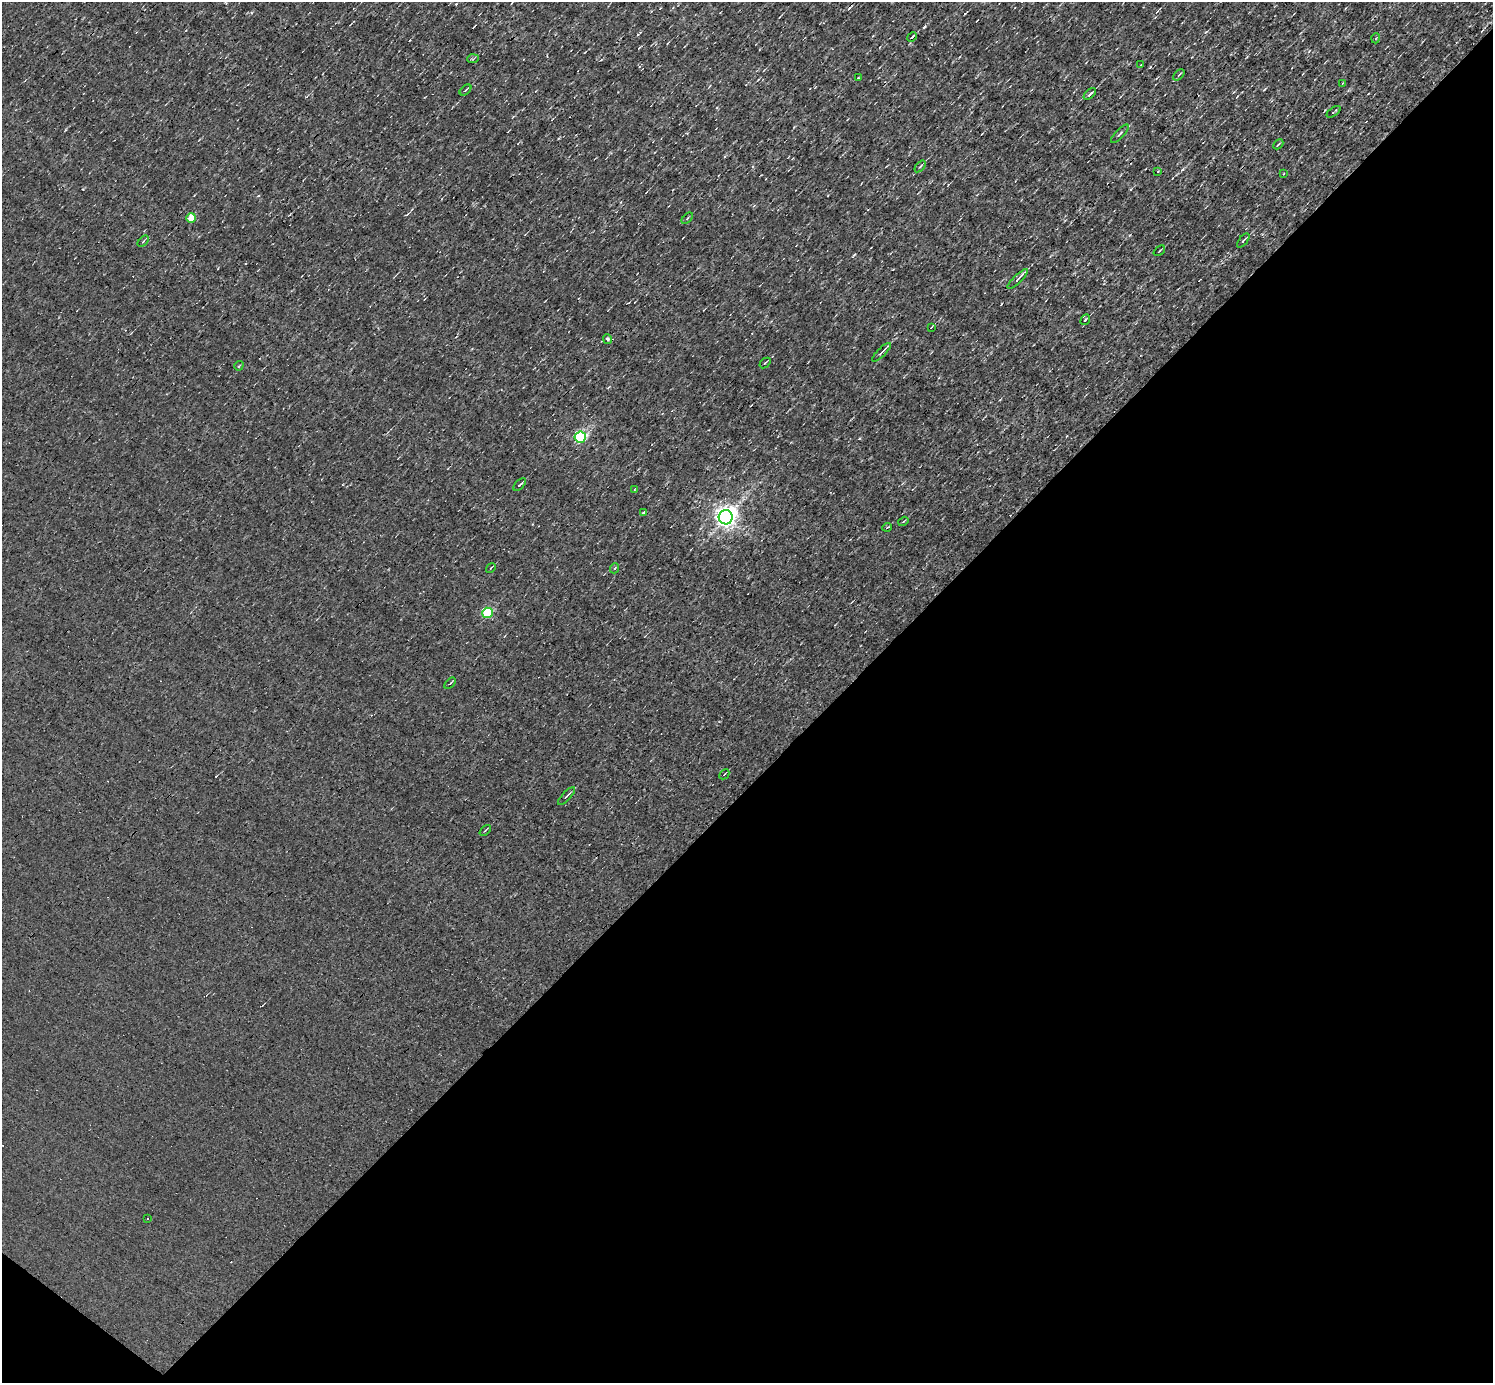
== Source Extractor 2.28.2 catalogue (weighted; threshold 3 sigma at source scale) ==
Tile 15 of 4 x 4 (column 3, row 4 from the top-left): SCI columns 2982-4472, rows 294-1674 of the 5962 x 5967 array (HDU 1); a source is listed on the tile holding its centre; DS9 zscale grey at full resolution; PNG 1495 x 1385 px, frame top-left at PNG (2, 2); each listed source drawn as its Kron ellipse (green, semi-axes under 4 px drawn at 4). Shown black and unused: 44% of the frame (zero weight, under 3 of 4 exposures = <1% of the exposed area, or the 3 px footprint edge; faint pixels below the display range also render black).
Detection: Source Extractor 2.28.2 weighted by HDU 2 'WHT'; one run over the whole footprint, this tile lists its part. Background 8.55e-04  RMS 0.047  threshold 0.212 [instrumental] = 3 sigma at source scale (4.5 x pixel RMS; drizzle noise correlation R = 1.50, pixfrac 1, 0.05/0.05 arcsec/px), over >= 5 px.
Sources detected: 46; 4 cosmic-ray / hot-pixel residue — neither listed nor drawn; the other 42 listed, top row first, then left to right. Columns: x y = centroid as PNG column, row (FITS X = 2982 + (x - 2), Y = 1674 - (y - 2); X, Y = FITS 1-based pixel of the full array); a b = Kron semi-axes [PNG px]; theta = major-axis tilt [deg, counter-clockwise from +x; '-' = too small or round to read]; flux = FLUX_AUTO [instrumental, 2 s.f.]
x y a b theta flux
912 37 5 3 - 8
1376 38 5 3 - 3.9
473 59 6 4 5 5.9
1141 64 2 2 - 3.2
1179 75 7 2 45 4.9
858 78 3 2 - 2.9
1343 83 4 2 - 3.2
466 90 7 3 42 5.7
1090 94 7 3 44 11
1334 112 8 2 35 6.2
1120 134 12 2 46 7.7
1278 144 6 2 44 4.2
920 166 7 4 50 7.7
1158 171 3 2 - 2.5
1283 174 3 2 - 3.5
191 218 5 5 - 96
687 218 7 2 46 5.3
143 241 7 2 45 4.7
1243 241 8 3 50 7.6
1159 251 6 3 41 4.8
1018 279 13 3 44 17
1085 320 5 3 - 6.5
931 327 3 2 - 3.4
607 339 5 4 - 12
881 352 12 3 45 14
765 363 6 2 40 5.7
239 366 5 3 - 3.9
580 437 5 5 - 620
520 485 8 3 44 8.6
634 489 4 2 - 3.6
643 513 4 3 - 26
726 517 7 7 - 3300
903 521 5 2 - 5
887 527 5 3 - 4.2
491 568 5 3 - 3.9
615 568 5 3 - 4.2
487 613 5 5 - 350
450 683 7 2 44 5.1
724 774 6 2 46 3.6
567 796 12 3 47 8.5
485 830 6 2 44 4.2
148 1219 3 2 - 4.6
Unlisted compact peaks at least as high as the median listed source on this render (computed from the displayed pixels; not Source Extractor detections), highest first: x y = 924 27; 965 14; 1001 304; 83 189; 1206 32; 1182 169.